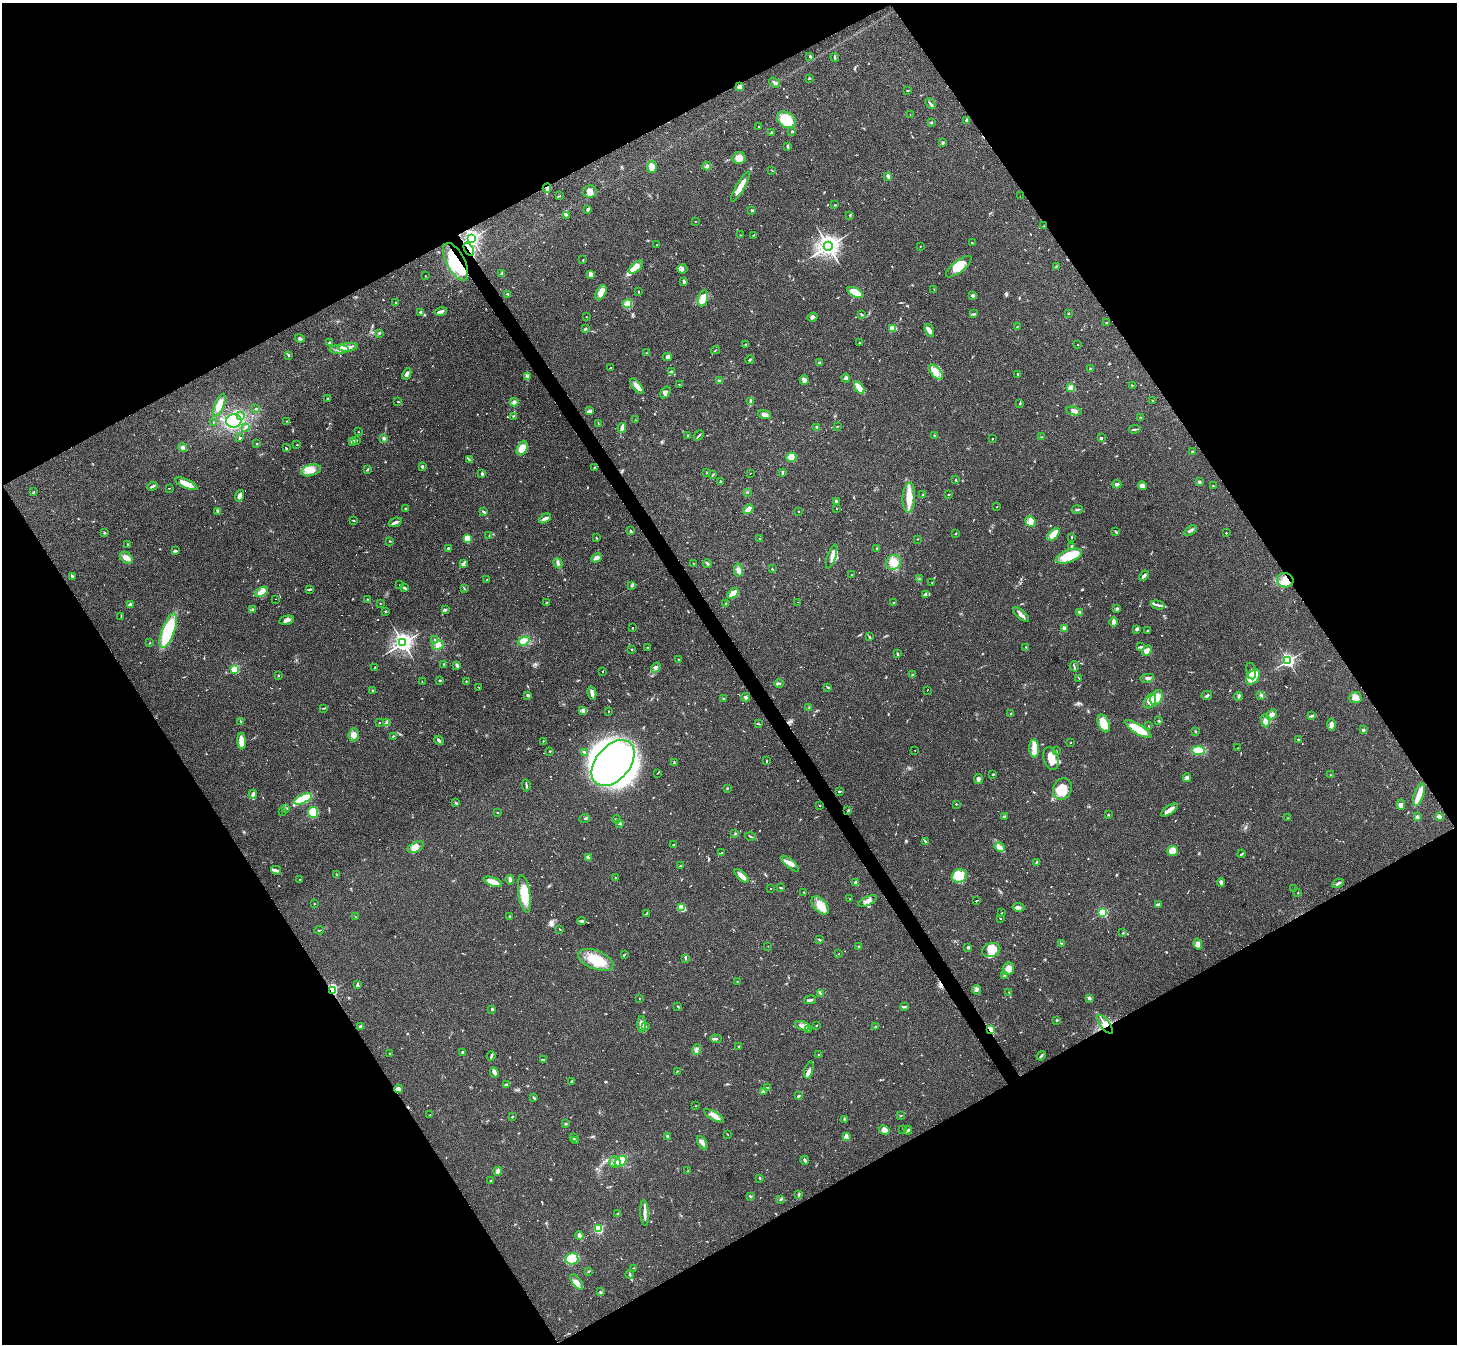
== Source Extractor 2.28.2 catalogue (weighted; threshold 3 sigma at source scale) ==
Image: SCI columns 1-5817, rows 153-5520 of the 5817 x 5809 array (HDU 1 of 3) = the unmasked area's bounding box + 8 px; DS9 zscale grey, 4 x 4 block average (1 PNG px = mean of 4 x 4 image px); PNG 1459 x 1346 px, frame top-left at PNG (2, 3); each listed source drawn as its Kron ellipse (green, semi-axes under 4 px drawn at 4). Shown black and unused: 48% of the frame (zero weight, under 3 of 4 exposures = <1% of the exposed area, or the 3 px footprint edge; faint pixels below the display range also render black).
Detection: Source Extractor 2.28.2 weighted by HDU 2 'WHT'. Background 0.0539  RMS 0.0051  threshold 0.0229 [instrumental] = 3 sigma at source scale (4.5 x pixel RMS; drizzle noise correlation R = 1.50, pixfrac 1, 0.05/0.05 arcsec/px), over >= 5 px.
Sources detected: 826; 4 too faint to see at this stretch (4 x 4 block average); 1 inside a brighter object's white glare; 44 cosmic-ray / hot-pixel residue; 1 long thin detection or spike segment (spike, bleed or trail) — neither listed nor drawn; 15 coinciding with a brighter row at this scale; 49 inside a brighter listed object's ellipse — not listed separately; of the other 712, all 500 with FLUX_AUTO >= 1.28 (the completeness limit of this list) listed and drawn (212 fainter detections not listed), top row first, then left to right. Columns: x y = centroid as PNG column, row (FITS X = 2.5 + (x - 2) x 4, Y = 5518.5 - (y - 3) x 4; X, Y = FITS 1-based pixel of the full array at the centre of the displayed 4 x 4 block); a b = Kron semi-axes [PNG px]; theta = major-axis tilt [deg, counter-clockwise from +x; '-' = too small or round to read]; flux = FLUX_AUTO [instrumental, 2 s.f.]
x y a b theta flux
810 56 3 2 - 2.8
835 57 4 2 - 5.3
809 78 3 2 - 2.3
775 82 6 2 -34 7.9
740 87 2 2 - 91
907 90 3 2 - 1.5
930 104 6 2 -50 7
910 114 2 2 - 1.4
786 120 10 7 -32 97
966 121 3 2 - 7.3
931 122 2 2 - 4.1
759 127 2 2 - 1.3
792 131 2 2 - 12
771 132 3 2 - 1.7
943 143 4 2 - 3.7
787 146 3 2 - 5.4
739 158 6 6 - 16
707 166 4 3 - 5.4
652 167 6 5 - 22
771 170 2 2 - 1.3
888 176 3 2 - 9.5
740 187 17 3 60 46
547 188 4 2 - 6.3
590 192 7 6 - 14
559 196 3 2 - 1.7
1020 196 2 2 - 1.5
835 205 3 2 - 2
588 209 4 2 - 4
752 210 2 2 - 12
566 215 2 2 - 1.8
850 215 3 2 - 2.3
695 222 2 2 - 1.5
1043 226 3 2 - 1.3
741 235 3 2 - 2.1
753 235 3 2 - 2
472 238 3 2 - 940
972 243 2 2 - 1.6
657 245 3 2 - 1.8
828 246 5 4 - 1800
920 246 2 2 - 1.4
469 249 7 2 -55 9.1
583 260 2 2 - 1.8
456 262 20 9 -63 130
1056 266 4 2 - 1.9
636 267 8 4 40 26
959 267 15 6 39 45
682 269 5 4 - 9
502 274 4 2 - 4.5
590 274 4 3 - 11
425 276 2 2 - 1.4
684 281 3 2 - 5.3
934 289 2 2 - 1.5
638 292 3 2 - 1.8
855 292 8 4 -26 72
601 293 8 4 61 27
508 294 3 2 - 2.8
973 296 2 2 - 29
703 298 8 5 78 32
396 302 2 2 - 1.8
628 304 4 3 - 37
441 311 6 2 13 11
421 313 3 2 - 7
1068 313 2 2 - 1.6
973 314 4 2 - 3.1
862 315 4 2 - 2.6
586 317 2 2 - 1.9
813 317 5 4 - 7.5
1106 323 2 2 - 1.4
1017 326 2 2 - 1.9
893 328 3 3 - 44
585 329 4 2 - 3.9
929 330 7 4 -70 11
379 333 3 2 - 2.6
300 339 5 2 - 4.9
860 342 3 2 - 1.3
330 343 2 2 - 6.7
745 345 2 2 - 1.5
1078 345 2 2 - 2.3
348 347 10 4 4 17
339 349 9 3 1 13
715 350 4 2 - 1.8
646 353 2 2 - 1.7
289 355 3 2 - 2.5
667 357 4 4 - 9.6
750 360 4 2 - 2.9
819 363 3 3 - 5.4
610 368 2 2 - 70
1090 369 2 2 - 2.6
671 371 3 3 - 5.2
936 372 9 5 -49 23
407 374 6 4 64 8.2
1017 374 3 2 - 3.3
527 377 4 3 - 5.1
846 378 4 3 - 4.7
804 380 5 3 - 11
719 381 2 2 - 30
679 385 2 2 - 1.3
1132 385 3 2 - 1.7
637 386 9 4 -52 17
859 388 7 3 -53 48
1071 388 2 2 - 130
665 392 6 3 54 11
328 399 3 3 - 4.2
750 401 3 3 - 5
1152 401 2 2 - 2.8
398 402 2 2 - 2.6
514 402 4 4 - 7.8
1020 403 3 2 - 1.9
219 405 12 4 68 44
256 408 2 2 - 3.3
589 411 3 2 - 2.9
1074 411 8 3 -10 12
241 415 2 2 - 1.8
765 415 6 3 -19 15
513 416 2 2 - 2.5
1141 417 2 2 - 1.6
635 420 2 2 - 1.3
234 421 7 7 - 120
287 421 2 2 - 1.3
213 422 3 2 - 1.4
598 424 3 2 - 1.4
837 426 2 2 - 2
245 427 3 2 - 2.6
816 427 3 2 - 4.9
622 428 5 2 - 12
1135 429 6 2 8 4.3
358 432 2 2 - 1.5
688 435 2 2 - 2.3
699 435 5 2 - 3.6
934 436 2 2 - 3.3
1042 437 2 2 - 2.2
240 438 2 2 - 82
384 438 3 3 - 5.7
1101 438 3 2 - 4.9
992 439 2 2 - 3.9
357 440 2 2 - 1.5
352 441 3 2 - 8.5
257 444 2 2 - 2.2
297 445 2 2 - 3.4
183 448 5 3 - 7.4
286 448 2 2 - 1.8
522 448 7 5 63 35
1192 452 3 2 - 4.1
791 457 5 4 - 42
470 460 4 2 - 3.1
422 467 3 2 - 4.1
594 467 2 2 - 2
367 469 3 2 - 3.7
311 470 10 5 15 29
782 472 2 2 - 2.2
707 473 2 2 - 1.9
750 473 2 2 - 1.9
482 474 3 2 - 4.7
712 475 4 2 - 3.2
956 480 2 2 - 2.9
720 481 2 2 - 2.7
1199 482 2 2 - 24
186 484 12 4 -24 33
1117 484 4 3 - 5.9
152 486 5 2 - 4.9
1142 486 4 4 - 15
1213 486 3 2 - 1.6
169 488 2 2 - 140
33 492 3 2 - 3.1
747 492 2 2 - 2.1
948 494 2 2 - 2.1
923 495 3 2 - 2.4
239 496 6 4 72 12
909 498 15 6 87 49
836 501 3 2 - 4.2
997 507 2 2 - 1.8
406 508 2 2 - 4.1
748 509 5 3 - 18
837 509 2 2 - 7.4
1077 510 5 2 - 3.6
218 511 3 3 - 7.8
798 511 2 2 - 1.4
483 512 3 2 - 5.8
545 518 6 2 29 13
353 520 3 2 - 2.1
1030 521 5 5 - 17
395 522 6 3 19 8.4
630 531 2 2 - 6.4
1116 531 2 2 - 3
1190 531 7 3 32 7.3
104 533 2 2 - 1.6
956 533 2 2 - 1.9
1226 533 2 2 - 3.5
1053 534 8 4 47 39
489 536 2 2 - 1.4
1071 537 2 2 - 2.8
468 538 2 2 - 27
596 538 3 2 - 1.6
759 539 2 2 - 1.7
918 539 2 2 - 2.2
390 541 2 2 - 2.2
127 544 2 2 - 1.8
1072 546 3 3 - 3.6
448 548 2 2 - 11
876 548 2 2 - 1.5
175 551 3 2 - 7.1
832 556 12 3 73 16
1069 556 14 6 20 86
126 558 7 5 -39 18
596 558 5 4 - 9.4
894 562 8 7 - 28
463 563 3 2 - 3.4
558 563 5 3 - 7.3
693 564 2 2 - 1.9
707 564 4 3 - 4.5
772 569 3 2 - 2.1
738 570 6 3 -82 13
852 575 2 2 - 1.7
72 576 4 2 - 4.3
1144 576 6 2 43 8.1
919 579 3 2 - 2.1
487 580 3 2 - 4.3
1285 580 8 7 - 41
932 583 2 2 - 1.6
400 585 3 2 - 1.4
631 586 3 2 - 2.4
405 588 4 2 - 5.4
464 588 3 2 - 1.6
310 590 2 2 - 1.7
261 592 7 4 28 17
733 594 6 3 42 36
925 594 3 3 - 5.2
276 599 2 2 - 3
368 599 2 2 - 2.1
797 602 2 2 - 2
380 603 2 2 - 2.4
547 603 2 2 - 4.9
726 603 2 2 - 3.1
894 603 2 2 - 11
130 605 3 2 - 16
1158 605 7 2 -15 7.4
445 609 3 2 - 3.5
1117 609 2 2 - 2.3
252 610 2 2 - 2.6
386 612 2 2 - 1.4
1080 612 3 2 - 2.5
1021 614 10 2 -41 11
121 616 3 2 - 1.4
287 620 8 3 10 11
1113 622 4 2 - 14
632 628 2 2 - 2.3
1064 628 4 3 - 11
1137 629 4 3 - 4.6
168 631 18 6 70 200
1148 631 3 2 - 4.5
869 637 3 2 - 5
435 640 2 2 - 3.3
524 641 6 4 20 38
149 643 2 2 - 2.1
403 643 3 3 - 1500
438 645 6 4 25 14
1026 647 2 2 - 2.2
1141 647 3 2 - 6.4
648 648 2 2 - 1.4
632 650 2 2 - 2.1
1147 651 6 4 52 20
897 654 3 2 - 4.1
678 659 2 2 - 2.2
1288 661 2 2 - 780
444 664 2 2 - 1.6
457 665 3 2 - 7.8
1074 666 5 2 - 3.6
374 668 2 2 - 1.5
656 668 5 3 - 7.2
235 669 2 2 - 260
603 671 2 2 - 220
1251 671 8 5 -78 8.7
912 675 4 2 - 3.3
279 676 2 2 - 1.5
1253 677 8 5 53 97
1079 678 3 2 - 1.4
1147 678 7 3 9 7.4
440 680 3 2 - 2.3
422 681 2 2 - 1.4
466 681 2 2 - 2.3
779 683 5 2 - 4.6
479 687 2 2 - 1.3
828 687 4 2 - 2.6
372 690 2 2 - 3.5
927 690 2 2 - 44
592 693 6 3 -76 14
528 695 4 2 - 6
1207 695 5 2 - 4.9
1261 695 3 2 - 3.8
745 697 4 3 - 5.9
1238 697 4 2 - 4
1355 697 6 5 - 17
1156 698 8 5 65 32
723 699 4 2 - 3.1
1150 701 8 5 58 19
809 707 2 2 - 1.3
324 708 2 2 - 2.2
583 711 3 3 - 4.6
608 711 2 2 - 1.4
1011 714 2 2 - 5.1
1272 715 6 4 42 14
1312 715 4 2 - 3.1
241 721 4 2 - 2.8
1159 721 2 2 - 4.5
1265 721 6 4 -87 11
379 723 2 2 - 2.9
386 723 3 3 - 5.1
1104 723 9 5 -68 56
758 724 4 2 - 2.3
1331 725 6 4 -83 11
1149 726 2 2 - 1.6
1138 729 15 4 -31 80
1363 730 4 2 - 3.3
1196 732 3 2 - 1.9
354 735 6 5 - 19
393 736 3 2 - 2
1298 739 3 2 - 2.1
439 740 5 2 - 6.1
242 741 8 4 -87 35
543 741 2 2 - 2
1070 742 2 2 - 1.7
1034 748 9 5 -87 26
1238 748 2 2 - 1.3
914 750 2 2 - 17
1199 750 6 4 -2 49
550 751 2 2 - 2.4
1056 751 3 2 - 1.6
585 752 3 2 - 3.1
1051 758 12 7 -72 44
767 761 2 2 - 2.6
613 763 26 17 50 970
674 763 3 2 - 2.3
658 773 4 2 - 1.6
993 774 2 2 - 2.4
1330 775 2 2 - 1.6
1187 778 4 4 - 7.4
978 779 5 3 - 7.9
526 785 6 2 -84 4.8
727 788 2 2 - 1.8
1062 789 11 9 71 59
839 791 4 2 - 3.1
253 794 4 2 - 12
1419 795 12 5 72 25
303 799 9 4 25 100
455 803 3 2 - 2.6
956 804 2 2 - 2.3
819 805 2 2 - 2.4
1401 805 5 3 - 13
286 808 3 3 - 3.8
848 810 2 2 - 3.1
1169 810 10 4 33 17
282 811 2 2 - 1.8
313 812 5 5 - 41
497 812 2 2 - 1.5
1108 815 2 2 - 2
1439 816 3 3 - 11
1005 817 2 2 - 2.2
1417 817 2 2 - 9.1
1288 818 3 2 - 2.2
585 819 5 2 - 3.4
617 819 4 2 - 3.8
620 823 3 2 - 3.6
735 834 4 2 - 3.4
750 836 5 2 - 3.2
925 841 3 2 - 6.2
673 845 2 2 - 1.8
415 847 8 4 25 16
1000 847 5 3 - 9.4
1172 851 5 5 - 31
721 853 3 2 - 200
1241 854 4 2 - 2.8
588 857 4 2 - 3.1
1036 862 4 2 - 2.8
790 864 11 3 -40 14
680 866 3 2 - 170
276 870 5 3 - 6.7
337 875 2 2 - 2.6
742 876 9 3 -43 33
959 876 7 6 - 43
615 878 2 2 - 2.1
300 880 2 2 - 2.4
510 880 5 3 - 6.8
493 882 10 4 -20 25
1221 882 4 3 - 5.8
856 883 3 2 - 10
1338 883 6 2 28 5.6
770 888 2 2 - 56
781 888 4 2 - 2.8
1294 889 2 2 - 1.8
804 892 2 2 - 1.9
1298 893 2 2 - 1.4
524 894 19 6 -82 68
850 899 2 2 - 1.6
977 900 3 2 - 110
868 901 10 3 24 13
314 904 2 2 - 1.6
820 905 11 6 -47 45
1158 905 4 2 - 10
1018 907 6 3 -8 7.7
681 908 4 3 - 56
1103 912 2 2 - 360
1002 913 2 2 - 1.7
646 914 2 2 - 1.6
355 917 2 2 - 1.9
509 917 2 2 - 1.6
1000 919 2 2 - 1.7
582 921 4 2 - 4.5
560 929 3 2 - 1.5
319 930 4 2 - 2
1123 933 2 2 - 1.8
820 940 3 2 - 4.7
1061 943 3 2 - 2.1
1198 944 5 4 - 16
768 946 2 2 - 1.7
859 947 3 2 - 3.7
968 947 2 2 - 18
991 950 9 7 15 34
625 954 3 2 - 2.3
839 954 2 2 - 1.8
685 958 3 2 - 2.9
596 960 19 9 -22 87
1008 969 6 5 - 27
1005 976 2 2 - 18
737 981 2 2 - 1.3
357 984 4 2 - 5.4
332 990 2 2 - 420
977 990 5 4 - 6.6
1009 992 2 2 - 1.6
820 993 2 2 - 1.9
639 998 2 2 - 1.4
1089 998 3 2 - 6.7
810 1000 6 2 13 6.7
678 1006 3 2 - 2.4
904 1007 4 2 - 3.8
492 1009 2 2 - 3.5
1057 1020 2 2 - 7
642 1024 8 3 89 14
1105 1024 11 4 -53 23
360 1026 4 2 - 4.1
646 1026 2 2 - 2.2
802 1026 8 3 -14 13
816 1026 2 2 - 2.3
876 1027 2 2 - 4.3
808 1029 2 2 - 1.3
990 1030 2 2 - 86
716 1039 6 2 -2 4.2
739 1047 2 2 - 4.5
696 1049 5 3 - 8.3
463 1052 3 2 - 6.9
389 1053 3 2 - 1.7
819 1054 3 2 - 1.3
491 1056 5 2 - 4.6
1041 1056 5 2 - 3.9
543 1059 4 2 - 2.3
809 1070 9 3 73 11
677 1071 2 2 - 1.9
494 1072 5 3 - 11
571 1081 3 2 - 3
507 1084 3 2 - 2.4
767 1087 3 2 - 1.7
398 1089 4 3 - 11
763 1092 3 2 - 3.3
798 1096 3 2 - 3.7
534 1098 3 2 - 4.9
695 1106 2 2 - 2.9
430 1115 2 2 - 1.7
901 1115 2 2 - 1.5
714 1116 11 3 -29 18
512 1117 2 2 - 2.4
844 1120 2 2 - 1.5
565 1124 3 2 - 2.8
884 1130 5 3 - 24
903 1130 3 2 - 1.5
908 1130 4 2 - 5.1
727 1134 2 2 - 1.6
667 1136 3 3 - 3.2
847 1137 3 2 - 3.5
574 1138 2 2 - 1.4
576 1141 3 2 - 2.3
702 1143 7 3 -58 13
805 1160 4 2 - 5.2
621 1161 6 4 36 40
615 1162 6 5 - 18
498 1171 4 3 - 11
688 1171 2 2 - 1.9
760 1178 3 2 - 2.2
491 1180 2 2 - 2.2
799 1195 3 2 - 7.4
750 1196 3 2 - 3
780 1199 2 2 - 2.4
644 1213 13 3 -86 14
618 1214 2 2 - 2
598 1229 2 2 - 300
579 1235 4 3 - 5.6
572 1259 6 5 - 32
634 1268 4 2 - 1.8
589 1271 3 2 - 1.8
630 1274 4 2 - 4.6
577 1282 9 3 -53 15
600 1292 3 2 - 2.9
Overlapping masked pixels (flux is a lower limit): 8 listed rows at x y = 547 188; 472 238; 469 249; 456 262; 1285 580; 332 990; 1105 1024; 990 1030
Diffuse or blended objects may show on this block-average render without a row.